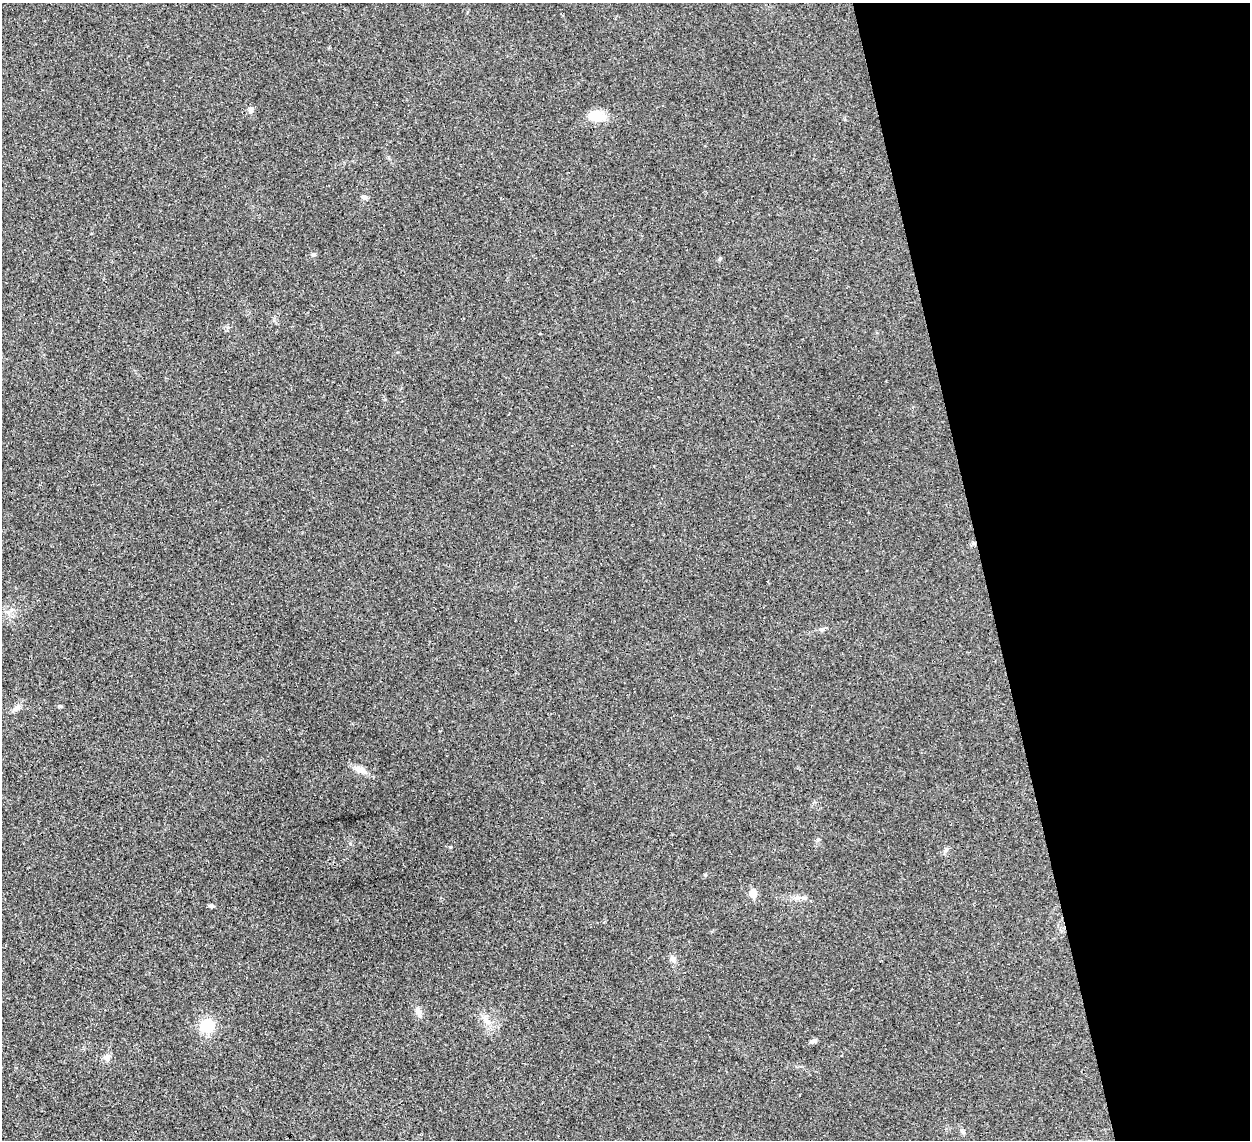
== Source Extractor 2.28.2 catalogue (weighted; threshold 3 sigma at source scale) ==
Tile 12 of 4 x 4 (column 4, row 3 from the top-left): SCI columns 3782-5029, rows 1430-2567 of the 5065 x 5020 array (HDU 1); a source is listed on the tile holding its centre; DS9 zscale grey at full resolution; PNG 1252 x 1142 px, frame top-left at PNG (2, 3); no overlay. Shown black and unused: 21% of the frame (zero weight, under 3 of 4 exposures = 2% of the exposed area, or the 3 px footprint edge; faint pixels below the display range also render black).
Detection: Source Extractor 2.28.2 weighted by HDU 2 'WHT'; one run over the whole footprint, this tile lists its part. Background 0.0282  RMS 0.0046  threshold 0.0209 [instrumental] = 3 sigma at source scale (4.5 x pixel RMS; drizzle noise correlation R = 1.50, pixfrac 1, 0.05/0.05 arcsec/px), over >= 5 px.
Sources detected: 19; all 19 listed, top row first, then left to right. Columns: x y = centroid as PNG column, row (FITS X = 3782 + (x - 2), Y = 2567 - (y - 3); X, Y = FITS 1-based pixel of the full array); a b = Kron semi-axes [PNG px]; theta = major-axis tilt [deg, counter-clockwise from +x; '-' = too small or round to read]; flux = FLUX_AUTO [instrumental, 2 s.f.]
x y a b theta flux
251 110 8 6 -87 1.6
596 116 22 13 -8 7.7
364 197 8 6 -6 1.2
313 254 6 5 - 0.9
720 259 5 5 - 0.63
8 612 7 6 - 1.7
822 629 7 4 0 0.91
16 708 11 7 35 2
360 770 20 8 -24 3.6
753 893 6 5 - 8.9
805 898 5 5 - 0.81
211 906 9 4 -11 0.98
672 958 8 7 - 1.7
418 1012 14 6 -69 2.4
487 1020 17 6 -38 3.1
207 1026 15 15 - 11
813 1041 9 5 17 1.2
107 1058 10 8 -54 2.1
962 1131 7 4 -45 0.91
Unlisted compact peaks at least as high as the median listed source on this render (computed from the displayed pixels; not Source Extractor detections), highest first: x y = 450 847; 705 875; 60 706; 350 843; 946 849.